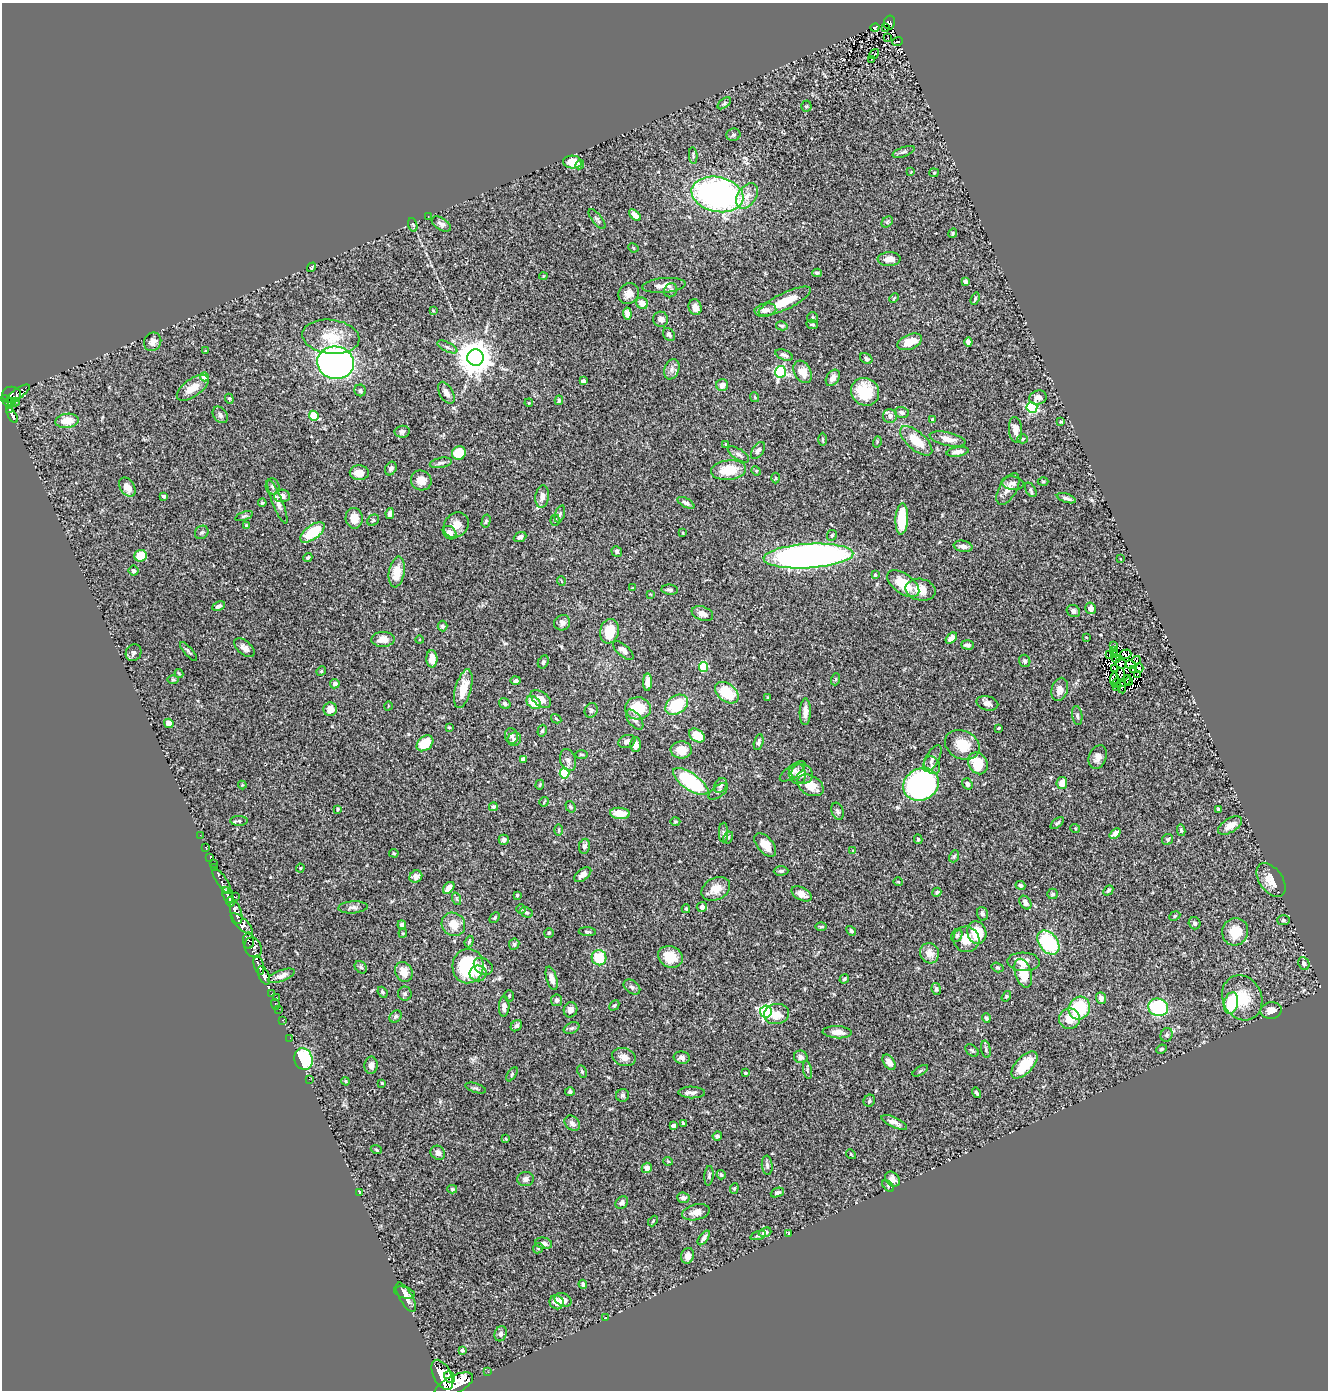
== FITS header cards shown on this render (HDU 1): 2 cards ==
NAXIS1  =                 1326
NAXIS2  =                 1388

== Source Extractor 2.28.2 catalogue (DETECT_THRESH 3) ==
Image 1326 x 1388 px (HDU 1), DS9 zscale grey, 1 PNG px = 1 image px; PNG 1330 x 1392 px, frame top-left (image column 1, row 1388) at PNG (2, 3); each listed source drawn as its Kron ellipse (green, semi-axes under 4 px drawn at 4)
Background 0.554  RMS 0.035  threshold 0.104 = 3 sigma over >= 5 px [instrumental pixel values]
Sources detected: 451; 8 with non-positive FLUX_AUTO (blend fragments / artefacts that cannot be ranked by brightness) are neither listed nor drawn; the other 443 listed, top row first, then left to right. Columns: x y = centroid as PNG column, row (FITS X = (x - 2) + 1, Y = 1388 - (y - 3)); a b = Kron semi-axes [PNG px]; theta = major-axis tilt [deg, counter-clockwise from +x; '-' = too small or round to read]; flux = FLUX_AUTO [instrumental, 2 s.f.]
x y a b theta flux
889 22 7 5 78 57
886 27 3 2 - 12
875 28 4 3 - 1.8
888 38 3 2 - 2.7
898 42 5 2 - 1.6
874 54 5 4 - 38
871 59 3 3 - 17
724 103 8 4 37 3.7
806 106 5 5 - 3.3
733 135 7 6 - 5.3
903 152 11 4 21 6.5
693 155 8 4 -85 4.1
572 162 9 6 -5 43
580 164 5 3 - 4.7
911 172 3 3 - 1.7
934 173 4 4 - 2.6
717 194 26 17 -12 770
747 196 14 9 56 23
635 215 7 4 -42 19
428 216 3 2 - 2.4
597 219 12 5 -51 5.3
887 222 6 5 - 3.9
441 224 10 6 -31 8.6
413 225 7 4 -73 3.7
953 233 5 3 - 2.9
633 248 5 4 - 2.8
889 259 11 7 4 18
311 267 5 2 - 2
817 273 5 3 - 4
543 276 4 4 - 1.9
965 281 4 4 - 5.8
664 285 22 7 5 22
671 290 7 6 - 5.8
629 294 11 9 51 18
894 298 5 3 - 2
975 299 6 4 70 3.5
785 301 29 8 26 57
642 303 6 5 - 18
695 307 8 6 -71 16
765 310 11 6 10 15
433 311 3 2 - 1.7
627 314 6 4 -85 13
812 318 5 5 - 3.4
661 319 8 7 - 12
812 324 6 4 -9 4.4
782 326 6 4 -13 3.7
669 334 7 5 -52 6.6
331 337 29 17 -7 66
153 342 9 8 - 14
910 342 13 7 22 40
968 342 4 4 - 31
447 347 11 4 -27 6.5
205 351 3 2 - 1.5
784 355 9 5 -21 7.6
475 358 8 8 - 5400
866 358 7 5 -36 4.9
336 363 18 16 -10 940
672 369 10 7 72 12
781 372 6 5 - 290
803 372 12 8 -61 34
204 377 4 4 - 38
833 378 9 6 57 15
583 381 4 4 - 5.6
722 385 6 6 - 16
193 388 18 8 35 30
360 390 6 6 - 5.7
865 392 14 13 - 84
446 393 12 6 -59 13
18 394 14 5 35 170
11 395 9 8 - 170
754 397 5 3 - 2
1038 398 9 7 17 10
229 399 5 4 - 2.7
559 400 5 4 - 3.4
7 401 8 4 -41 240
12 402 3 3 - 78
16 402 4 3 - 51
529 403 4 3 - 1.8
1032 407 5 5 - 270
10 410 3 3 - 120
902 412 7 5 -15 7.5
12 415 8 3 -60 110
220 415 9 6 -54 8.1
314 416 5 4 - 71
890 416 7 7 - 11
933 420 4 4 - 12
67 421 12 7 7 36
1061 422 3 3 - 2.5
1015 430 13 6 -85 22
402 432 7 6 - 8.4
822 439 7 3 -90 3.4
948 439 18 6 -13 20
1022 439 5 4 - 3.5
916 441 20 9 -41 53
877 442 6 3 73 2.3
726 444 4 3 - 3.4
758 450 9 5 56 8.8
958 452 11 4 10 16
459 453 7 6 - 55
738 454 12 5 -32 7.4
441 463 11 5 11 6.7
391 469 7 5 61 6.2
728 470 18 10 6 60
756 471 5 4 - 2.5
359 473 9 7 -2 24
776 478 5 3 - 2
421 480 10 9 - 24
1043 481 5 3 - 2.4
1013 483 11 6 -7 7.5
273 486 8 6 -77 6.8
127 487 10 7 -54 19
1008 489 17 8 60 19
1031 490 8 5 -58 4.8
164 496 4 3 - 4.9
282 496 7 6 - 12
542 497 11 6 83 16
1066 498 10 3 -19 6.5
277 502 23 5 -68 16
262 503 4 3 - 3.2
686 503 9 4 -29 6.4
390 513 5 4 - 10
560 514 9 4 72 4.9
244 516 9 4 20 4.2
354 518 10 8 -84 28
902 519 15 6 87 89
373 520 6 5 - 3.5
555 520 6 4 84 3.4
486 521 6 4 76 3.7
456 525 13 11 46 24
246 526 4 3 - 4.3
202 532 7 6 - 4.8
312 532 14 7 37 91
450 533 7 6 - 11
683 533 4 2 - 1.4
832 535 5 5 - 3.7
520 537 6 4 24 8
963 546 9 5 -10 12
617 551 5 5 - 4.9
141 556 6 6 - 47
808 556 45 12 3 1300
308 557 5 4 - 3.7
1121 559 2 2 - 1.3
134 571 5 5 - 6.2
397 572 15 8 80 46
875 575 4 4 - 2.9
561 581 5 3 - 1.8
903 584 18 9 -35 62
632 588 4 3 - 1.9
670 590 8 5 -5 6.3
921 590 15 11 -12 33
650 594 3 3 - 1.6
219 606 7 4 24 7.7
1091 608 6 5 - 12
1073 611 7 6 - 9.6
702 614 11 6 -20 15
562 623 8 7 - 11
443 626 5 5 - 4.8
609 631 12 9 77 65
1086 637 4 2 - 1.5
951 638 6 4 41 16
383 639 11 7 3 20
420 640 4 3 - 2
968 645 6 4 -4 7.1
1113 646 2 2 - 1.6
244 648 12 6 -41 12
623 651 12 5 -41 11
1113 651 2 2 - 2.5
189 652 12 3 -48 4.1
134 653 8 7 - 7.3
1110 654 2 2 - 0.71
1115 654 2 2 - 0.35
1126 654 5 4 - 4.8
432 659 8 5 -89 27
1116 659 4 2 - 3
1137 660 4 2 - 4.8
1025 661 6 5 - 5
543 662 7 5 64 5.2
1121 663 6 5 - 0.05
1130 665 5 3 - 3.9
703 667 5 4 - 91
1139 668 4 4 - 5.6
1115 669 2 2 - 1.5
1133 669 3 2 - 3.9
321 671 5 4 - 3
179 673 4 3 - 2.7
1121 674 6 4 -79 4.9
1138 674 4 2 - 2.1
836 679 6 4 71 2.8
1114 679 7 3 88 2.4
173 680 6 4 0 2.9
516 681 5 4 - 6.9
1125 681 6 2 54 2.2
1129 681 4 2 - 0.57
647 682 8 4 89 16
1116 683 4 2 - 0.91
335 684 5 4 - 7.5
1116 687 4 2 - 1.1
1122 687 6 2 -83 0.77
463 689 20 8 75 44
1060 689 12 8 75 17
727 693 13 8 -38 78
768 698 3 2 - 2.6
541 699 11 7 -37 18
534 702 8 5 -38 37
505 703 6 5 - 4.9
987 703 11 7 -14 11
677 705 12 9 34 97
388 706 4 3 - 1.7
638 708 13 11 -7 63
330 709 7 6 - 22
591 710 7 6 - 5.2
805 712 13 5 88 16
1077 715 10 5 -82 6
556 719 5 4 - 2.6
635 720 11 6 -53 9.6
169 723 5 4 - 23
449 727 3 3 - 2.3
999 728 3 2 - 2.5
542 731 6 4 74 3.9
511 736 7 6 - 7
697 736 9 6 -34 43
514 739 7 6 - 6.8
627 742 8 6 19 8.7
759 742 8 4 76 6.3
425 743 9 6 40 55
636 745 7 5 -90 17
962 745 18 14 -25 54
681 750 10 8 1 31
581 754 6 3 -1 2.6
1098 757 12 8 69 15
932 758 15 6 61 13
523 759 4 4 - 11
568 760 11 7 -72 11
978 763 11 9 -57 70
932 765 9 7 -61 11
793 771 15 6 36 13
564 773 5 5 - 130
797 774 10 8 -81 12
802 774 11 9 -29 17
691 782 21 8 -35 220
1062 783 6 5 - 20
921 784 18 15 27 570
967 784 6 5 - 8.4
242 785 4 4 - 2.2
540 785 5 3 - 2.4
720 785 8 6 58 6.4
810 785 14 9 -30 38
718 791 11 6 36 6.6
544 802 5 2 - 2
493 807 4 4 - 4.3
570 807 6 4 -55 4.5
338 809 4 2 - 2.8
1218 809 4 3 - 3
838 811 9 5 -70 6.4
620 813 10 5 -6 37
239 821 8 5 -2 4.6
675 822 5 4 - 2.5
1057 823 8 4 39 4.1
1230 825 13 7 32 25
1075 828 5 3 - 2
559 830 6 4 -89 3
1181 830 6 4 -78 3.9
723 833 10 4 -89 6.1
1115 833 6 4 39 12
200 835 2 2 - 8.5
728 837 6 4 61 4.1
918 839 5 3 - 3.4
1168 839 6 5 - 5.2
504 840 5 5 - 6.4
765 845 14 7 -49 25
584 846 7 5 79 6.6
206 847 3 2 - 8.9
853 851 4 4 - 2.2
394 853 5 3 - 2.8
954 856 6 4 66 4
210 858 3 2 - 4.8
213 863 2 2 - 4.9
215 868 3 2 - 5.5
300 868 4 4 - 2.3
781 871 7 4 1 4.8
583 875 10 5 37 12
416 877 7 6 - 16
1271 880 19 11 -54 35
222 881 14 5 -55 210
898 882 4 4 - 2.4
1020 885 5 4 - 5
449 888 7 4 49 23
716 889 15 11 27 32
1108 890 6 3 47 4.2
225 891 4 3 - 180
937 892 5 4 - 3.1
802 894 11 6 -29 19
1052 894 5 5 - 4.2
228 895 8 5 -69 580
517 895 4 3 - 3.2
235 897 3 2 - 7
457 899 6 4 -71 3.5
231 902 5 3 - 230
1025 903 7 5 -55 10
353 907 15 6 4 9.4
702 907 5 5 - 7.2
521 909 5 5 - 3.4
686 909 4 3 - 3
526 912 6 5 - 4.8
236 913 12 5 -74 1500
982 914 7 5 -76 6.3
1175 916 6 4 25 3.2
495 918 6 4 46 3.4
1283 920 6 5 - 3.8
1195 923 6 6 - 5.1
242 924 14 5 -43 710
453 924 12 11 - 32
402 925 4 4 - 12
821 927 6 4 1 3.2
851 931 5 4 - 4.1
587 932 8 4 -4 4
1235 932 14 13 - 48
403 933 4 4 - 2.4
549 933 5 4 - 3.4
977 933 11 9 -71 64
957 935 7 5 62 5.8
966 939 13 12 - 33
249 941 8 5 -90 57
469 942 6 4 71 4.2
1048 942 13 9 -51 180
514 944 6 5 - 4.7
253 947 10 8 -66 330
929 953 10 9 - 23
670 957 13 10 -25 44
599 958 7 7 - 61
1024 962 16 9 -2 24
1304 964 7 5 -66 7.2
259 965 10 5 -74 280
468 966 17 15 86 190
483 966 10 7 -34 11
361 967 7 5 -45 4.8
998 967 6 4 -17 3.2
404 972 10 8 -63 30
478 973 8 8 - 19
1023 973 15 8 -72 49
264 975 10 5 -67 970
281 976 14 5 20 12
552 978 12 5 -73 13
844 979 5 4 - 4
632 987 9 6 -37 6.5
936 989 6 4 -80 4.6
382 992 6 4 -51 4.3
272 994 4 2 - 15
405 994 7 7 - 5.7
509 996 6 5 - 3.7
1006 996 6 4 55 2.8
277 998 3 2 - 46
1101 998 6 5 - 11
1242 998 23 19 -65 70
557 1000 6 5 - 6.6
1231 1003 11 7 78 100
275 1004 5 3 - 11
614 1005 6 3 46 3.3
504 1006 10 5 89 16
1158 1007 10 8 -15 160
1079 1008 12 10 63 130
278 1009 3 2 - 6.8
570 1010 7 7 - 12
766 1011 6 6 - 420
1271 1011 10 8 9 20
776 1014 12 10 10 30
396 1016 7 5 44 5
986 1018 5 4 - 3.9
1069 1019 10 10 - 33
283 1020 3 2 - 12
516 1026 6 5 - 7.4
572 1028 8 5 26 5.6
837 1032 14 6 -3 20
1167 1035 7 6 - 6.6
290 1038 3 2 - 3
986 1049 8 5 -80 4.8
1161 1049 5 3 - 2.8
972 1050 7 5 -39 4.3
624 1057 12 9 -17 15
801 1057 7 6 - 11
682 1058 8 6 -10 13
303 1059 11 9 -71 180
889 1062 8 5 -56 17
371 1065 8 6 89 10
1024 1065 17 8 46 61
807 1070 9 3 -79 3.9
582 1071 6 4 -64 3.9
920 1071 9 3 30 3.5
745 1073 3 3 - 5.3
512 1074 8 4 56 3.7
309 1079 2 2 - 20
346 1081 4 3 - 2.4
382 1083 3 2 - 2
476 1088 11 4 -18 4.6
570 1092 5 4 - 5.2
692 1092 13 6 -1 10
976 1093 5 3 - 4.2
622 1095 6 6 - 5.5
869 1101 6 5 - 4.9
894 1122 14 5 -24 13
572 1123 8 6 -45 10
683 1124 3 3 - 4
673 1126 4 3 - 6.2
717 1136 5 4 - 5.4
506 1139 4 3 - 2
376 1150 6 3 -22 2.9
438 1153 8 6 -36 13
851 1154 5 4 - 2.9
668 1161 5 3 - 1.8
767 1165 9 5 -84 6.4
647 1168 5 5 - 11
721 1175 4 4 - 3.8
709 1176 10 4 86 4.6
526 1179 8 7 - 8.7
892 1179 8 6 -44 13
888 1186 7 4 -46 3.8
734 1188 5 4 - 3.1
452 1189 5 4 - 3.4
359 1193 4 2 - 2
777 1193 7 4 21 6.6
683 1198 6 5 - 8
622 1203 7 5 45 5.9
696 1212 14 7 13 20
653 1221 6 3 47 2.6
765 1232 6 4 20 9.1
789 1233 3 3 - 1.9
758 1235 8 4 18 4.1
704 1238 8 4 54 7.7
544 1243 8 5 -12 9
538 1248 5 4 - 3.5
688 1256 8 6 71 15
583 1284 4 3 - 7.5
404 1293 11 5 -16 8.9
406 1297 16 6 -61 15
563 1300 9 6 -25 13
557 1302 7 6 - 23
605 1318 2 2 - 1.7
501 1334 8 6 72 7.7
462 1350 3 3 - 6.1
488 1372 3 3 - 2.5
442 1375 16 8 -63 2800
450 1377 6 5 - 610
454 1385 21 9 26 3500
At the frame edge (FLAGS 8, measured only in part): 1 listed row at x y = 454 1385
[8 non-positive-flux detections neither listed nor drawn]